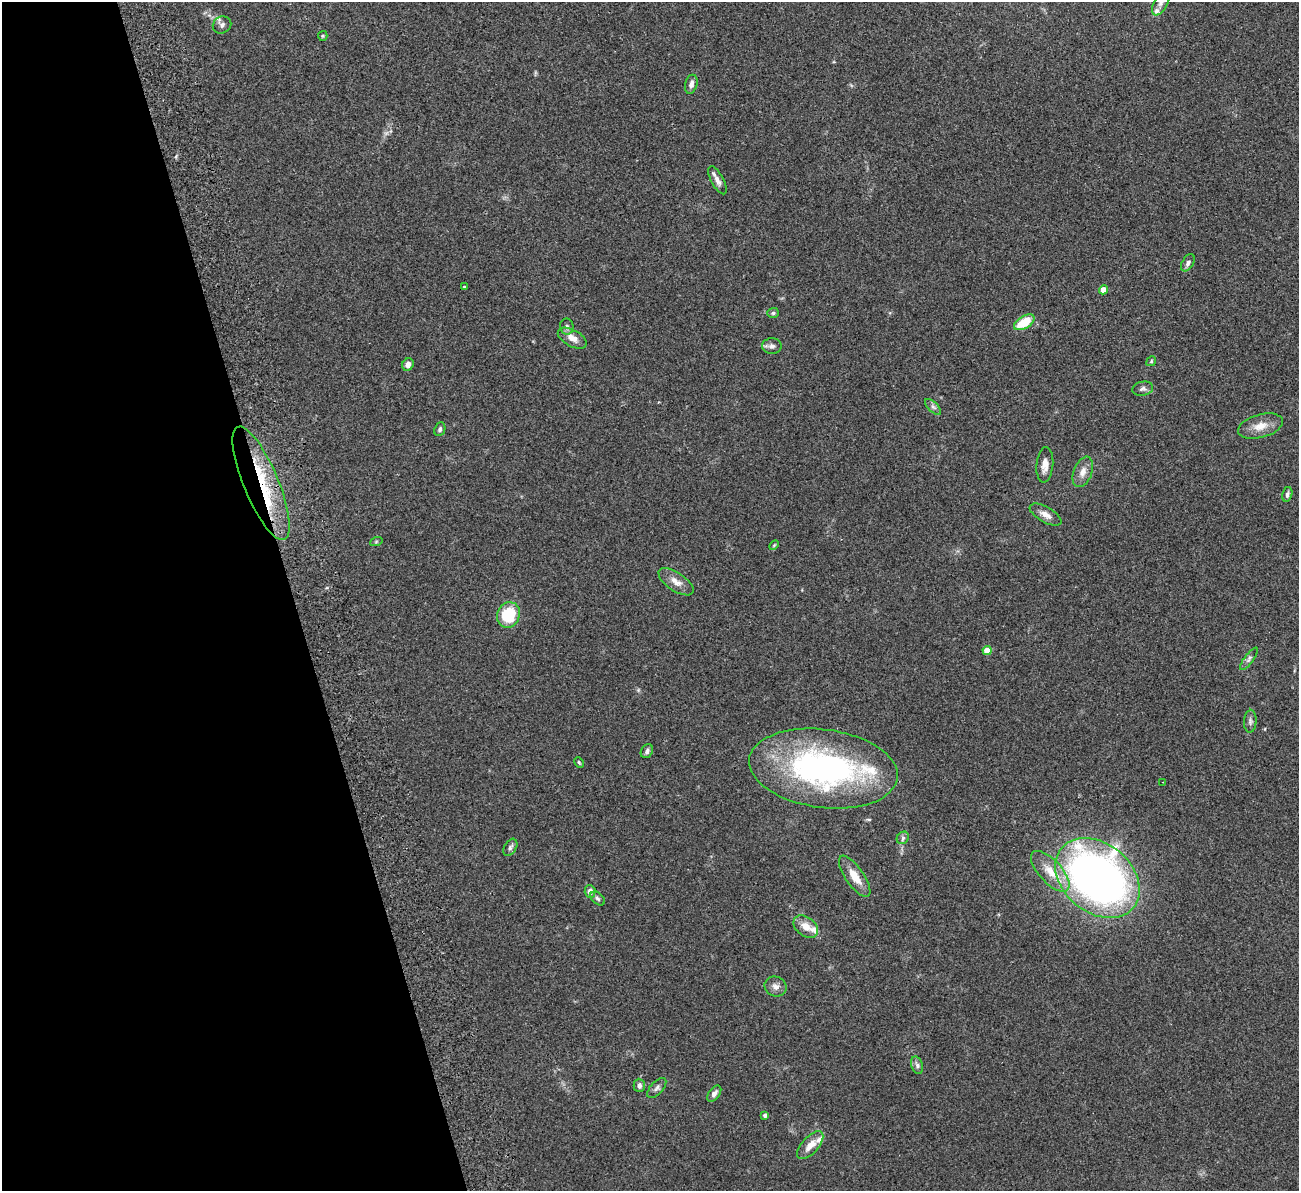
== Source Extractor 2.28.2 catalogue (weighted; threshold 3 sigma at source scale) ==
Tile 5 of 4 x 4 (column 1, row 2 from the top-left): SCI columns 57-1353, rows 2544-3732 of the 5300 x 5207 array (HDU 1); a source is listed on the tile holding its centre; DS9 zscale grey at full resolution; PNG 1301 x 1193 px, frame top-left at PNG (2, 2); each listed source drawn as its Kron ellipse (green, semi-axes under 4 px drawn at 4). Shown black and unused: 22% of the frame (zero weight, under 2 of 3 exposures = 3% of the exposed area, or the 3 px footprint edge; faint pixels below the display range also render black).
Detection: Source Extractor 2.28.2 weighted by HDU 2 'WHT'; one run over the whole footprint, this tile lists its part. Background 0.0951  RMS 0.0086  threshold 0.0389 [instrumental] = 3 sigma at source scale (4.5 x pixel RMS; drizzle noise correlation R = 1.50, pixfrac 1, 0.05/0.05 arcsec/px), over >= 5 px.
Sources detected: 56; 1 too faint to see at this stretch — neither listed nor drawn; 5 inside a brighter listed object's ellipse — not listed separately; the other 50 listed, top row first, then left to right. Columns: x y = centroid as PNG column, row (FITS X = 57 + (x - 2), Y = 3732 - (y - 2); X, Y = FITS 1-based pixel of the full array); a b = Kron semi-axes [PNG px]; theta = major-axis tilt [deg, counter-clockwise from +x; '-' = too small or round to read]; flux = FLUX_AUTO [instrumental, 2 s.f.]
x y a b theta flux
1161 2 14 6 63 4.3
222 25 9 8 - 3.1
323 36 5 4 - 1
691 84 10 6 75 4.4
717 180 15 6 -61 4.7
1188 263 9 5 60 2.7
464 286 3 2 - 0.6
1103 290 4 4 - 12
773 313 6 5 - 1.6
1024 322 11 6 31 25
567 327 8 7 - 2.6
572 338 16 8 -29 7.7
772 346 10 8 1 3.2
1151 361 5 4 - 1.1
408 364 6 5 - 4.4
1143 389 10 7 11 2.8
933 407 10 4 -44 2.5
1260 426 23 11 15 11
440 429 7 5 66 1.9
1045 465 18 8 85 6.6
1083 472 16 9 69 6.5
261 483 61 17 -67 65
1287 494 7 5 77 1.9
1045 515 18 7 -30 6.6
376 542 6 4 19 1
774 545 6 3 45 0.91
676 582 20 9 -34 7.5
508 615 13 11 66 35
987 650 4 4 - 12
1249 659 13 4 53 2.7
1250 721 11 6 86 2.7
647 751 7 5 59 2.7
579 762 5 3 - 1
823 769 75 39 -8 240
1163 782 2 2 - 0.66
903 838 7 5 47 2.1
510 847 9 6 59 2.3
1050 871 25 11 -47 17
855 876 24 9 -55 13
1097 878 47 34 -39 540
590 891 6 5 - 4.7
598 898 8 5 -40 2
806 927 14 9 -37 9.3
775 986 11 9 -24 4.6
917 1065 9 5 -70 2.4
639 1085 6 5 - 3.6
657 1088 12 6 48 3.1
714 1094 9 5 52 3
765 1115 4 3 - 2.2
810 1145 17 8 48 9
Overlapping masked pixels (flux is a lower limit): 1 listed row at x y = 261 483
Isophote crosses this tile's border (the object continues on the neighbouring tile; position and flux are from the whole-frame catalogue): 1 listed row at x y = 1161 2